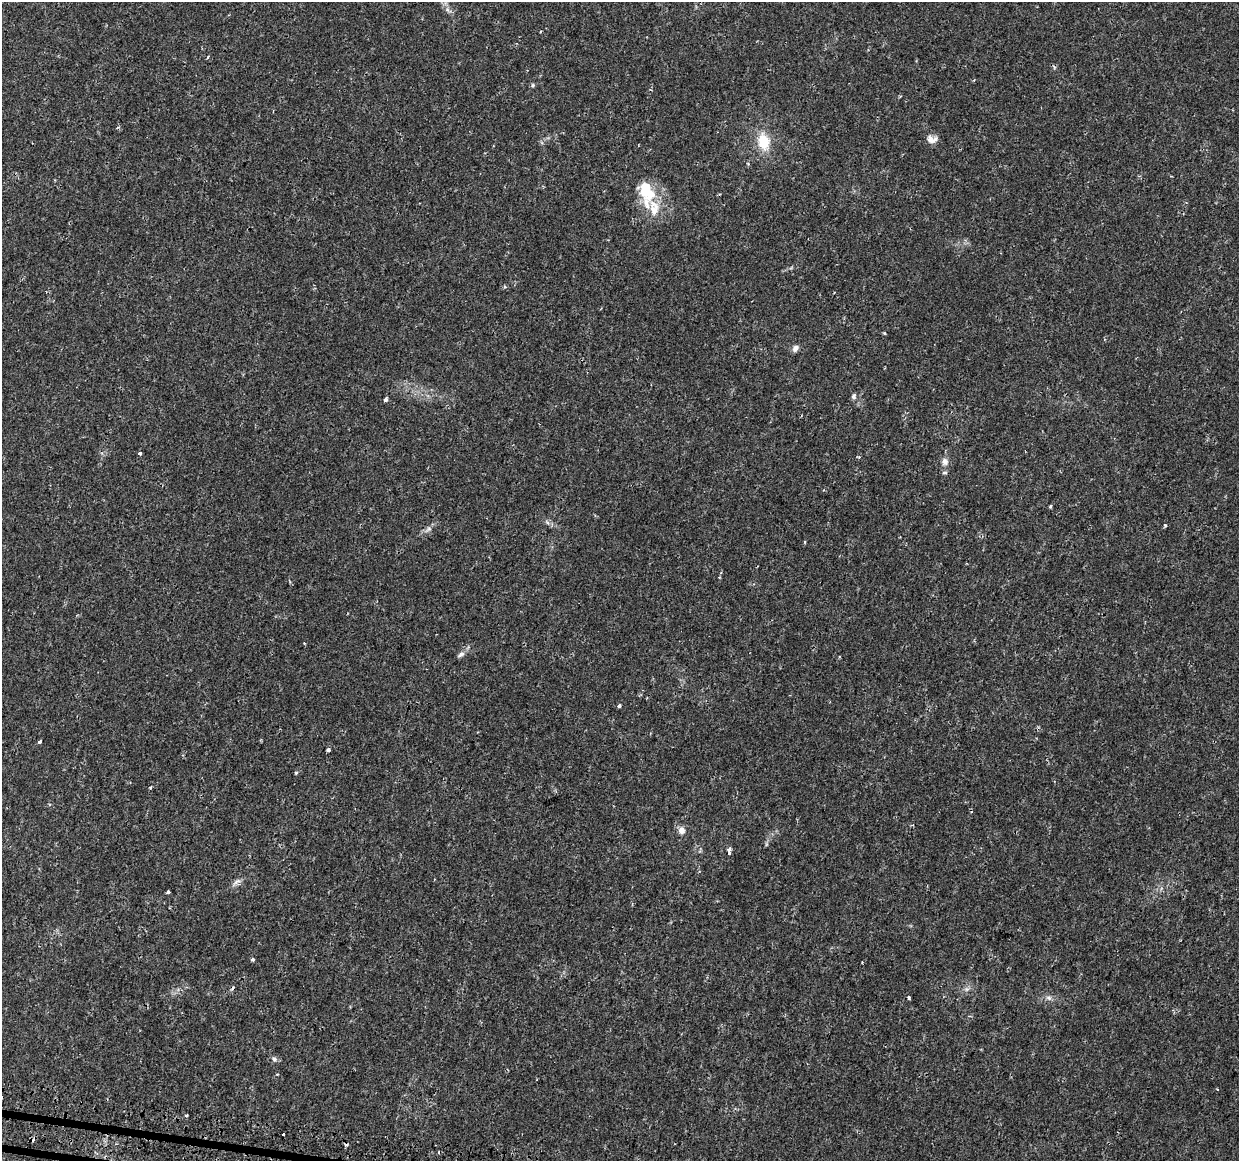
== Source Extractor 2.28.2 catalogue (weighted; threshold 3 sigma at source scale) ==
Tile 7 of 4 x 4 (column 3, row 2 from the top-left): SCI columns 2511-3747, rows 2588-3746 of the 5029 x 5233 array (HDU 1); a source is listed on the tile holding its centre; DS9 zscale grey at full resolution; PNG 1241 x 1163 px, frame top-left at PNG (2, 2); no overlay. Shown black and unused: <1% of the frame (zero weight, under 2 of 3 exposures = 3% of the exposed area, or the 3 px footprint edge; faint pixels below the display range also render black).
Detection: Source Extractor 2.28.2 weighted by HDU 2 'WHT'; one run over the whole footprint, this tile lists its part. Background 0.00797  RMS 0.0022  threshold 0.00996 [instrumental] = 3 sigma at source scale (4.5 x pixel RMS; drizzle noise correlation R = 1.50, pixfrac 1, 0.0396/0.0396 arcsec/px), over >= 5 px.
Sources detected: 40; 3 cosmic-ray / hot-pixel residue — not listed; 4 inside a brighter listed object's ellipse — not listed separately; the other 33 listed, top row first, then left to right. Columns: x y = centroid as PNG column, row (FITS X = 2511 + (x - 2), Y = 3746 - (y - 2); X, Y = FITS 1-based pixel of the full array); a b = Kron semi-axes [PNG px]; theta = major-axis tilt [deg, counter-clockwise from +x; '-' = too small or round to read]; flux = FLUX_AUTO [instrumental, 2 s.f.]
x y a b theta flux
208 57 5 3 - 0.23
532 85 6 5 - 0.37
931 140 15 8 -45 1.4
764 142 22 15 -78 5.8
645 189 28 16 -88 6.8
884 333 4 3 - 0.2
795 348 9 7 48 0.89
854 396 8 6 -89 0.58
385 400 4 3 - 1.3
140 453 4 3 - 0.5
945 462 11 9 -79 1.2
945 473 8 4 0 0.34
1050 506 4 4 - 0.28
1165 525 4 3 - 0.42
428 529 12 6 34 0.9
461 654 10 6 28 0.77
619 706 4 4 - 0.41
39 742 4 3 - 0.6
328 749 4 3 - 1.2
296 773 4 4 - 0.34
150 787 4 3 - 0.29
682 830 6 5 - 2.2
766 844 6 4 -72 0.28
729 849 5 4 - 0.64
237 881 12 6 32 0.94
168 892 4 3 - 0.49
253 959 4 4 - 0.38
967 989 7 6 - 0.67
908 998 4 3 - 1.5
1049 998 8 7 - 0.8
274 1059 9 6 -50 0.61
186 1115 3 3 - 0.78
284 1134 3 3 - 1.2